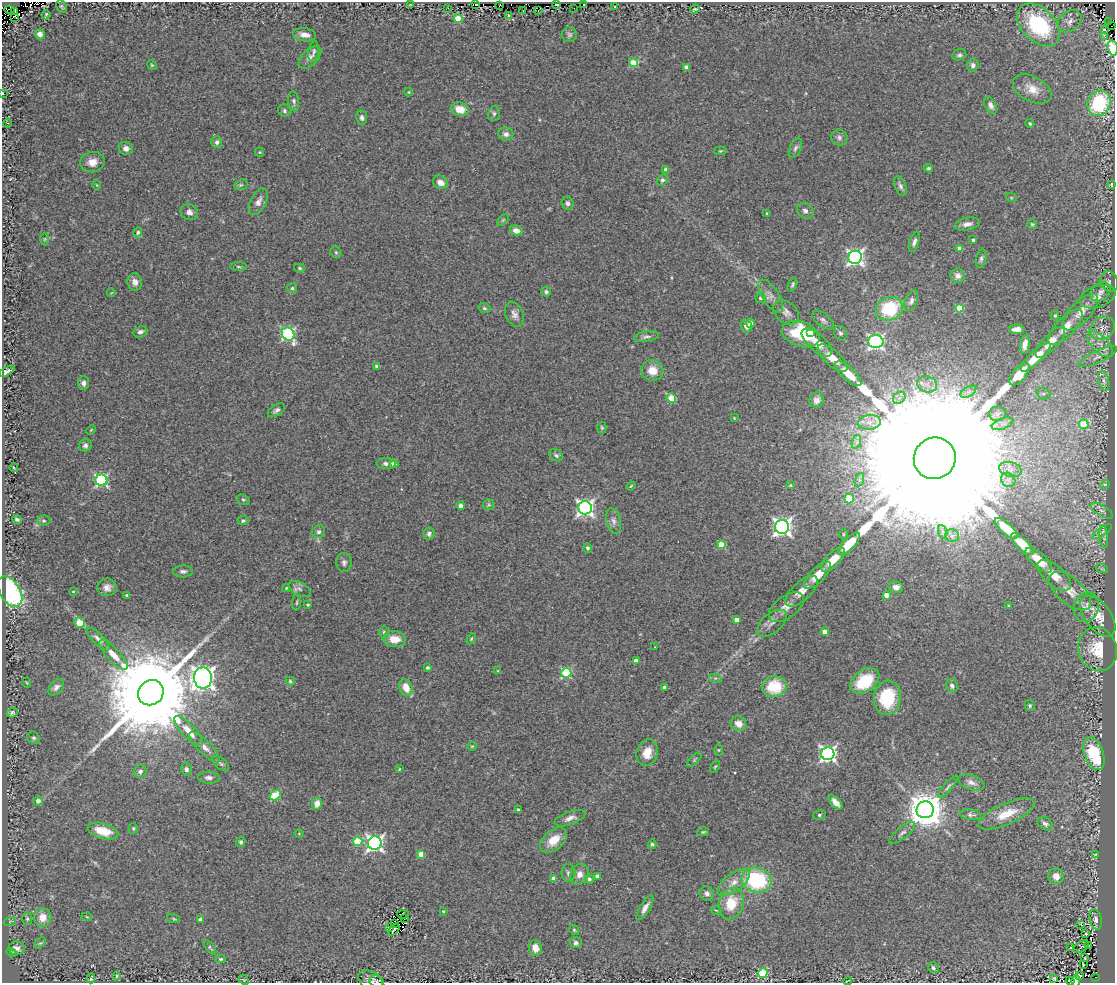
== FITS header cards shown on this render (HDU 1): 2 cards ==
NAXIS1  =                 1113
NAXIS2  =                  981

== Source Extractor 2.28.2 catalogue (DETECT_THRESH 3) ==
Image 1113 x 981 px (HDU 1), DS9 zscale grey, 1 PNG px = 1 image px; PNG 1117 x 985 px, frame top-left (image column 1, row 981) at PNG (2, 2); each listed source drawn as its Kron ellipse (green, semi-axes under 4 px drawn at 4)
Background 0.117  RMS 0.019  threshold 0.0571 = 3 sigma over >= 5 px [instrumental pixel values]
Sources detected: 328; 2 with non-positive FLUX_AUTO (blend fragments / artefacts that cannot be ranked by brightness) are neither listed nor drawn; the other 326 listed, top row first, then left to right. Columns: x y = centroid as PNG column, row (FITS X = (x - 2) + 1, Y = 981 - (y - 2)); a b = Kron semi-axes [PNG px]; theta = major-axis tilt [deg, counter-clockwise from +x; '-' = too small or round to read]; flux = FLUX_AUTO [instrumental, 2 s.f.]
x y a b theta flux
476 4 2 2 - 13
410 5 4 2 - 0.68
499 5 3 2 - 5.3
556 5 3 3 - 17
584 5 3 3 - 4.5
61 6 7 5 -55 2
615 7 3 2 - 3.8
448 8 3 2 - 1.6
574 8 2 2 - 0.72
695 9 5 2 - 1.9
9 10 5 3 - 45
15 11 3 2 - 48
522 11 2 2 - 10
538 11 3 2 - 1.2
46 15 5 2 - 1.6
509 15 3 3 - 1.4
15 17 3 2 - 1.8
458 18 4 4 - 37
1070 21 13 9 37 7.6
1108 22 3 2 - 19
1038 25 25 16 -45 110
1111 26 2 2 - 0.077
1104 29 3 2 - 1.8
40 34 5 5 - 8.6
304 35 11 6 -10 9.6
569 35 7 7 - 3
1105 37 3 2 - 7.4
1113 48 8 5 -75 66
314 51 10 5 80 3.2
959 55 7 5 15 3.1
310 57 14 8 45 7.2
634 63 4 4 - 40
152 65 5 4 - 1.5
973 65 6 5 - 3.8
686 67 4 4 - 8.5
1032 89 21 12 -28 18
408 92 4 4 - 1.2
2 93 3 2 - 1.1
294 101 10 5 -83 3.5
1099 103 13 11 64 83
991 105 9 5 -62 4.9
460 109 9 6 -14 19
284 111 6 6 - 3.1
494 113 7 6 - 3.1
362 118 7 5 -79 4.1
7 123 4 4 - 1.4
1030 124 5 4 - 1.9
506 134 7 6 - 5.1
839 137 8 8 - 4.1
217 142 6 5 - 3.3
126 148 7 6 - 6
795 148 10 5 64 3.5
720 151 6 4 7 1.4
259 152 4 4 - 1.3
92 162 12 10 9 12
928 168 5 3 - 1.8
666 170 4 4 - 11
662 180 6 5 - 2.9
440 182 8 6 -30 7.6
1111 184 4 2 - 1.1
97 185 4 3 - 1
241 185 7 5 20 2.3
900 186 10 5 -67 4.1
1011 197 5 3 - 1.3
258 202 14 8 63 8.2
568 203 6 6 - 4.1
805 211 9 7 -41 4.4
189 212 9 8 - 6
767 213 3 3 - 1.4
503 220 7 4 45 1.9
967 224 13 6 11 6.8
1032 224 5 5 - 1.8
516 230 6 5 - 11
138 232 5 4 - 3.3
45 239 6 4 89 1.9
973 240 4 3 - 2.6
914 242 10 5 72 4.7
960 248 4 4 - 15
336 252 6 5 - 2
855 257 7 6 - 410
981 259 9 5 78 3.3
238 267 8 4 -1 2.2
299 268 5 4 - 1.9
958 276 7 7 - 7
1109 281 10 8 -66 4
135 282 8 7 - 8.3
792 285 7 3 65 2.1
292 288 5 5 - 2
546 292 5 5 - 3
1100 292 11 8 38 7.3
111 293 4 3 - 0.81
771 296 19 8 -56 9
1098 297 18 10 19 11
761 298 5 5 - 3
911 301 11 6 69 4.7
484 308 6 4 -15 2.2
959 308 4 4 - 42
889 309 14 11 23 73
786 312 14 10 -40 8.1
1081 312 23 10 47 16
514 314 13 8 -67 7.1
1055 315 5 4 - 1.8
823 320 12 6 -38 5
751 323 4 4 - 14
746 326 6 5 - 5.6
1066 327 23 9 47 17
1103 328 13 10 38 10
1017 329 7 4 0 7.9
140 332 7 5 21 4.5
810 332 4 3 - 4.8
840 333 7 6 - 3.4
288 334 7 6 - 220
801 334 19 12 -18 71
646 337 12 5 9 4.1
817 342 19 8 -42 16
876 342 7 6 - 330
1050 342 20 7 46 18
1025 344 9 4 82 7.2
1100 344 16 8 -45 12
1036 357 19 6 44 24
1098 357 21 6 25 9.6
832 358 18 7 -41 20
377 366 4 4 - 4
652 370 11 10 - 17
7 371 8 4 30 5.1
848 374 17 6 -44 25
1019 374 13 6 50 34
1104 381 10 5 -76 5
83 383 7 5 -88 4.4
927 384 10 8 -14 8.7
968 392 8 5 31 4.5
1043 394 7 5 -19 3.1
671 398 5 4 - 48
899 398 7 5 44 3.1
816 400 7 7 - 6.6
276 410 10 5 33 3.9
997 414 8 7 - 5.6
734 418 4 4 - 0.93
869 422 11 7 8 8.8
1002 424 11 5 21 5.4
1084 424 5 4 - 48
602 428 6 4 -87 1.9
91 430 5 3 - 1
856 442 7 4 70 3.6
85 445 6 6 - 3.8
556 455 7 5 -30 3.1
935 458 21 20 - 280000
386 463 9 5 0 4.2
394 464 4 4 - 12
14 468 4 3 - 0.99
1010 469 11 7 -14 7.8
101 480 6 5 - 200
859 480 7 4 72 3.6
1008 480 8 6 -44 5.3
1105 484 5 3 - 1
790 485 4 2 - 0.95
631 486 4 3 - 1.2
849 499 5 5 - 39
243 500 7 5 -21 2.3
489 505 6 5 - 2.3
461 506 4 4 - 3.9
585 508 7 6 - 440
1102 511 12 5 -31 4.5
17 519 5 3 - 2.7
44 521 7 5 1 2.4
243 521 5 4 - 2.4
614 521 13 7 -76 6.3
782 527 7 7 - 530
1006 528 14 5 -42 35
319 532 7 6 - 3.5
943 532 7 4 -71 2.9
1102 532 11 4 36 3.1
429 534 6 5 - 4.4
843 534 6 4 89 1.5
952 536 7 6 - 4.3
1104 537 11 4 -85 3
849 544 15 6 45 28
1022 544 14 6 -44 23
721 545 4 4 - 30
587 548 4 4 - 3.7
833 560 15 7 45 20
1039 560 17 7 -41 19
344 562 9 7 -84 4.5
1102 569 6 4 -18 1.9
183 571 10 6 2 4.1
817 575 17 7 45 17
1054 575 20 10 -41 16
107 587 9 9 - 7.5
896 587 7 6 - 7.1
286 588 4 4 - 1.3
300 589 12 6 -27 5.5
10 591 17 10 -59 180
73 591 4 3 - 0.94
802 591 20 9 43 14
1070 591 25 13 -41 20
127 595 3 3 - 1.7
886 595 4 4 - 11
297 602 8 3 85 1.6
308 605 3 3 - 1.3
1008 606 3 3 - 1.3
786 607 20 11 36 14
1086 607 15 12 72 11
1098 616 24 13 -53 21
737 620 4 4 - 14
79 623 5 5 - 35
772 623 17 9 40 8.4
384 632 6 5 - 2.2
825 632 4 4 - 16
98 639 15 5 -44 6
395 639 11 8 -5 17
471 639 6 4 59 1.6
655 647 2 2 - 0.68
1098 649 22 19 -73 38
113 655 19 6 -47 15
636 660 4 3 - 7.3
428 668 3 3 - 1.9
498 671 4 4 - 1.4
566 673 5 5 - 100
203 678 10 9 - 1200
715 678 6 4 -16 2.2
290 681 5 4 - 1.8
865 681 16 10 33 53
27 683 5 3 - 1
952 686 6 6 - 4
56 687 9 6 48 5
406 687 8 6 -65 17
665 687 4 3 - 5.3
774 687 12 10 9 44
151 693 13 12 - 39000
887 698 17 13 82 62
1030 705 5 5 - 1.9
12 713 5 4 - 2.3
739 724 8 7 - 12
188 731 19 6 -47 15
34 738 6 5 - 2.7
472 746 5 4 - 1.3
204 747 20 6 -45 9.5
719 750 5 4 - 1.3
647 753 13 10 73 18
828 754 6 6 - 390
1094 754 17 9 -69 66
694 760 9 4 46 2.1
221 763 10 5 -41 3.2
715 767 6 2 55 1.3
186 769 6 5 - 3.3
399 769 3 2 - 0.94
140 771 6 6 - 4.5
209 778 11 6 -2 5.2
971 782 14 7 -19 7.2
948 787 14 4 50 3.3
275 795 6 4 31 61
38 801 4 4 - 7.5
836 802 9 4 -49 8.4
317 804 6 5 - 12
518 809 3 3 - 1.7
925 810 8 8 - 3400
1006 814 30 10 24 28
819 815 6 5 - 2.3
970 815 10 5 -8 3.3
570 818 16 6 19 8.1
1045 824 8 6 -32 3.9
133 828 5 4 - 1.6
103 831 16 7 -15 28
703 832 6 3 14 1.8
902 833 16 5 39 4.8
299 834 4 3 - 0.93
553 840 16 9 40 19
358 841 5 4 - 50
241 842 5 4 - 2.6
375 843 7 6 - 410
652 844 4 4 - 2.1
421 854 4 4 - 17
1095 854 4 3 - 0.92
568 873 9 7 -86 4.9
579 874 11 9 64 8.6
597 876 4 4 - 6.5
1056 876 8 7 - 8.5
554 878 4 4 - 11
589 879 4 4 - 3.5
756 880 15 12 -14 110
734 882 19 9 36 14
707 894 7 7 - 5.4
731 904 16 12 75 35
645 908 14 5 59 7.5
716 910 5 3 - 1.2
443 911 3 3 - 1.3
403 914 6 2 5 1.5
43 917 9 8 - 16
87 917 5 3 - 1
405 918 4 2 - 5.2
27 919 6 5 - 2.1
174 919 6 3 -19 1.4
201 920 4 4 - 7
1096 920 10 6 -76 5.4
10 921 6 4 20 1.6
395 924 4 2 - 1.9
1081 924 3 2 - 0.95
389 927 4 2 - 2.2
394 930 6 3 44 4.5
574 930 6 4 -44 1.8
1086 934 3 2 - 1.3
40 943 7 4 42 2
576 943 6 5 - 3.5
1088 946 3 3 - 1
210 947 8 4 -51 1.9
1081 947 8 5 31 1.4
17 948 8 7 - 5.6
535 948 8 6 -83 12
1071 948 3 3 - 19
12 953 5 3 - 1.7
1085 958 2 2 - 0.79
221 959 5 4 - 1.9
1083 965 4 2 - 1
933 968 6 5 - 3.3
763 973 5 5 - 72
1080 975 4 2 - 1.4
116 976 5 3 - 1.4
1096 977 2 2 - 1.2
91 978 5 3 - 1.7
1054 978 4 3 - 1.3
244 980 6 4 -43 1.7
376 981 7 5 -35 2.7
847 981 4 2 - 0.85
1070 981 4 3 - 2.5
1076 981 6 4 88 4.4
371 982 14 9 -36 7.9
At the frame edge (FLAGS 8, measured only in part): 7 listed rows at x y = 1113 48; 2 93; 376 981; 847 981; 1070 981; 1076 981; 371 982
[2 non-positive-flux detections neither listed nor drawn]